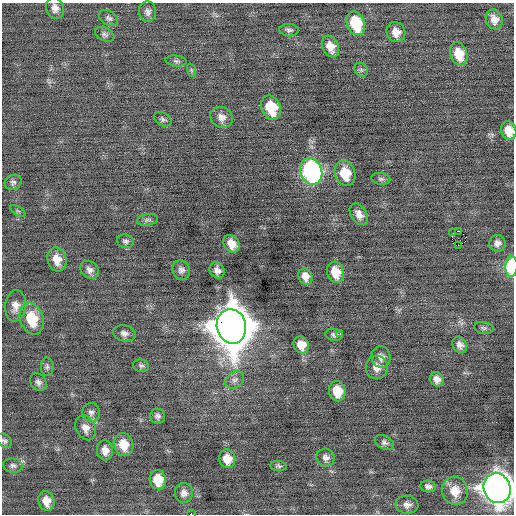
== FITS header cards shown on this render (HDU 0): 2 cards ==
NAXIS1  =                  512 / Axis length
NAXIS2  =                  512 / Axis length

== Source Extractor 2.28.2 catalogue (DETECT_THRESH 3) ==
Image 512 x 512 px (HDU 0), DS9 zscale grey, 1 PNG px = 1 image px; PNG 516 x 516 px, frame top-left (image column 1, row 512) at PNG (2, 3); each listed source drawn as its Kron ellipse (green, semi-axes under 4 px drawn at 4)
Background -0.0317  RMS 0.71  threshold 2.14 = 3 sigma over >= 5 px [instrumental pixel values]
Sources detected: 73; all 73 listed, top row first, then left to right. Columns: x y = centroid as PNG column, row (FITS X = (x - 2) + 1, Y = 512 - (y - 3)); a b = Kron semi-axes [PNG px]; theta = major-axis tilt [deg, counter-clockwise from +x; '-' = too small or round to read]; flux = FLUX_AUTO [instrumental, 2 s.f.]
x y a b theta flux
55 8 11 9 -73 300
148 12 10 8 -80 210
109 18 10 7 -33 160
494 19 10 8 -66 380
356 23 12 9 -70 1900
289 30 10 6 -3 140
396 32 10 9 - 450
105 34 10 6 -25 150
330 47 11 8 -66 500
459 54 12 8 -71 870
176 61 10 5 -6 120
191 70 7 4 -71 77
361 70 7 6 - 100
271 108 13 9 -69 1500
221 117 11 10 - 350
163 119 9 6 -29 130
509 131 9 7 -73 590
311 171 14 11 -69 12000
345 173 13 10 -74 1100
381 179 9 6 -9 130
13 182 8 7 - 140
18 211 8 3 -31 68
359 214 12 7 -56 340
148 220 10 5 8 130
458 231 3 2 - 1400
453 233 3 2 - 42
125 241 8 6 -9 130
497 243 8 8 - 230
231 244 9 7 -57 500
458 245 3 2 - 19000
57 259 12 9 -75 590
512 266 11 6 88 2600
90 270 10 8 -40 240
181 270 10 8 -63 220
217 270 8 7 - 270
336 272 11 8 -75 860
305 277 8 6 -67 490
15 306 16 10 83 420
32 319 16 11 -72 1600
231 326 17 14 -78 190000
484 328 10 6 -10 120
124 333 11 8 -12 230
340 333 3 2 - 60
334 335 8 6 -10 130
301 345 9 7 -61 570
460 345 9 7 -59 240
381 357 11 9 -82 270
141 366 8 6 -9 110
47 367 9 6 -89 120
377 367 11 11 - 410
437 379 7 6 - 260
235 380 10 7 36 210
38 382 9 7 -53 180
337 391 10 8 -78 800
91 412 9 9 - 190
158 416 7 7 - 160
85 428 13 9 -64 370
4 441 8 6 -45 120
384 442 10 6 -26 150
123 445 12 9 -72 800
105 450 10 8 -83 380
326 458 9 9 - 220
227 459 9 8 - 640
13 466 10 7 -6 160
278 466 8 5 -6 100
158 480 10 8 -79 970
428 486 8 6 -8 190
497 488 15 13 -66 74000
455 491 14 13 - 700
184 493 10 9 - 260
46 501 10 8 -75 500
407 505 11 9 -6 270
191 514 2 2 - 200
At the frame edge (FLAGS 8, measured only in part): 5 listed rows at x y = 509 131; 512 266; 4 441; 497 488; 191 514